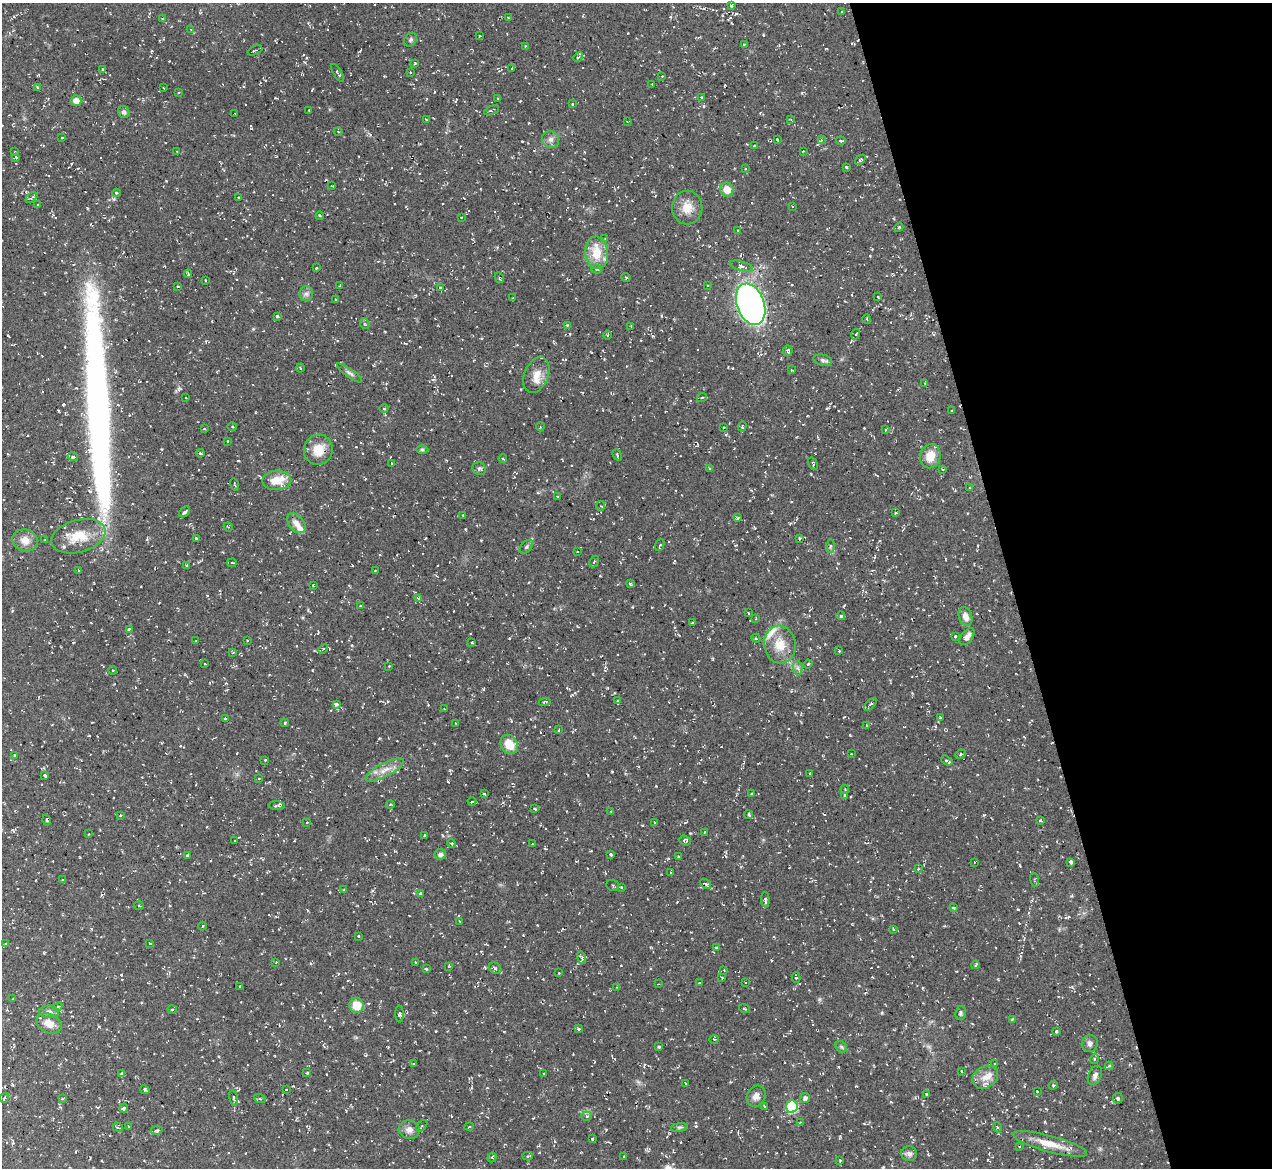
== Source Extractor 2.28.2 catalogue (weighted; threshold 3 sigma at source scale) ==
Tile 12 of 4 x 4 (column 4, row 3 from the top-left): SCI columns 3873-5142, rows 1320-2485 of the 5142 x 5088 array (HDU 1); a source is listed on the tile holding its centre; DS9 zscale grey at full resolution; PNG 1274 x 1170 px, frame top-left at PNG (2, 3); each listed source drawn as its Kron ellipse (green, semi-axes under 4 px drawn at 4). Shown black and unused: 21% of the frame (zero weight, under 2 of 3 exposures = <1% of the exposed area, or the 3 px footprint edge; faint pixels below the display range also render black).
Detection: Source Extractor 2.28.2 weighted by HDU 2 'WHT'; one run over the whole footprint, this tile lists its part. Background 0.0534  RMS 0.0089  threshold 0.0399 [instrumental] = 3 sigma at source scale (4.5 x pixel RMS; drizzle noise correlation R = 1.50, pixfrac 1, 0.05/0.05 arcsec/px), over >= 5 px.
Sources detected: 327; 15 cosmic-ray / hot-pixel residue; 1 long thin detection or spike segment (spike, bleed or trail) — neither listed nor drawn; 4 inside a brighter listed object's ellipse — not listed separately; the other 307 listed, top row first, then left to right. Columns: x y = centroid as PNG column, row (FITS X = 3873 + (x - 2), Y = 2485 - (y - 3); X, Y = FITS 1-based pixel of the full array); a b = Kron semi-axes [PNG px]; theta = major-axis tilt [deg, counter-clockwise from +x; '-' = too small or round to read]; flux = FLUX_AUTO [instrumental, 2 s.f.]
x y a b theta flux
731 6 4 3 - 1.4
842 11 3 3 - 0.79
508 17 3 2 - 0.53
163 18 4 2 - 0.89
191 29 4 2 - 0.64
480 36 3 3 - 1.4
411 40 7 6 - 1.8
744 44 3 2 - 1.1
526 46 3 3 - 0.78
255 50 8 3 24 1.1
578 57 5 4 - 1.4
415 63 3 2 - 0.81
512 68 3 3 - 0.79
103 69 3 3 - 1.6
410 72 3 2 - 0.79
338 73 10 3 -59 1.6
662 76 3 2 - 0.6
652 84 3 2 - 0.56
37 88 4 2 - 0.71
164 88 3 2 - 0.51
179 92 3 3 - 0.71
701 97 3 2 - 0.77
498 99 3 2 - 0.66
76 101 5 5 - 8
572 104 4 4 - 0.92
309 110 3 2 - 0.72
492 110 8 3 26 1.2
124 112 6 5 - 2.4
235 113 3 2 - 0.64
426 119 4 2 - 0.58
791 120 4 3 - 0.92
627 121 3 2 - 0.69
338 131 4 3 - 0.93
62 137 3 2 - 0.65
551 139 9 8 - 3.7
777 139 3 2 - 0.97
821 140 4 4 - 1.2
841 141 5 3 - 1.3
754 146 2 2 - 0.71
803 151 3 2 - 0.86
15 152 2 2 - 0.61
177 152 4 3 - 0.9
16 157 4 3 - 0.93
860 160 6 3 40 1.2
846 167 3 3 - 1.1
745 169 3 2 - 0.76
331 186 3 2 - 0.56
727 190 7 6 - 11
116 193 4 3 - 0.98
31 198 7 3 42 1.6
239 198 3 3 - 1.8
38 205 3 2 - 0.68
792 206 2 2 - 0.61
687 208 17 15 88 12
320 216 4 3 - 0.99
461 217 2 2 - 0.53
899 227 5 3 - 0.87
738 230 2 2 - 0.71
605 239 3 3 - 0.74
597 253 16 11 -85 19
741 266 12 4 -16 3.3
317 268 3 2 - 1.2
596 269 5 4 - 1.2
188 274 4 3 - 1.2
626 277 4 3 - 0.9
499 278 5 4 - 1
206 280 3 2 - 0.97
340 285 3 2 - 0.61
707 285 3 2 - 0.59
178 286 3 2 - 0.7
440 288 4 4 - 1.5
306 294 7 6 - 2.9
878 297 3 2 - 0.7
512 298 3 2 - 0.59
335 299 3 2 - 0.86
751 304 21 13 -70 360
277 316 4 3 - 1.5
867 319 4 3 - 0.76
365 324 5 3 - 0.98
567 325 4 4 - 0.96
631 326 3 2 - 0.64
856 334 5 3 - 0.98
607 335 5 3 - 0.8
788 351 5 4 - 1.4
823 360 9 5 -12 2.4
300 368 4 3 - 0.83
791 370 2 2 - 0.55
349 373 15 4 -35 2.7
536 375 18 12 68 11
925 383 3 2 - 0.68
702 397 5 3 - 0.74
186 398 2 2 - 0.52
384 409 4 3 - 0.81
952 411 3 2 - 0.7
742 426 5 3 - 1.1
232 427 5 3 - 0.97
540 427 4 3 - 0.79
724 427 2 2 - 0.69
204 429 3 3 - 0.82
885 430 4 2 - 0.6
228 441 3 2 - 0.61
318 450 15 14 - 17
422 450 6 4 -1 1.3
200 453 4 3 - 1.1
617 455 6 3 -69 0.82
930 456 12 10 77 14
73 457 5 3 - 1.1
503 459 4 2 - 0.65
392 463 3 2 - 0.9
813 464 6 3 -60 1
710 468 3 3 - 1.1
479 469 7 6 - 2
942 469 3 2 - 0.84
277 480 14 10 3 17
234 484 6 2 -75 0.97
970 488 4 3 - 0.79
557 497 3 2 - 0.62
600 506 5 3 - 1
184 512 6 3 41 2.5
895 513 3 3 - 1.1
463 515 2 2 - 0.46
738 517 4 2 - 0.65
296 523 11 7 -49 5.7
228 527 4 4 - 1.1
78 536 28 16 15 24
800 538 4 3 - 1.2
196 539 3 3 - 1.6
25 540 13 11 -17 8.4
45 540 3 2 - 0.72
660 545 6 3 70 1.2
830 546 6 4 89 1.6
526 547 8 5 48 1.8
578 552 3 2 - 0.78
594 562 6 4 65 1.3
232 563 5 3 - 0.96
186 565 4 3 - 0.93
79 570 3 2 - 0.87
375 571 3 2 - 0.59
630 583 4 3 - 1.2
313 585 3 3 - 0.94
418 598 4 3 - 0.96
360 606 3 3 - 1.4
748 613 3 2 - 0.85
841 616 4 4 - 1.5
965 617 9 6 -72 5.8
756 618 4 2 - 0.69
693 623 4 3 - 1.2
129 629 3 3 - 1.5
955 636 3 3 - 1.2
967 637 10 5 53 4.7
756 638 4 4 - 1.4
247 640 3 2 - 0.56
196 641 2 2 - 0.48
472 643 3 2 - 0.78
780 645 19 15 -83 16
323 649 5 3 - 1.3
839 651 3 2 - 0.87
233 652 4 3 - 0.59
204 664 3 2 - 0.97
808 664 4 4 - 1.1
389 666 3 2 - 0.63
798 668 7 4 -87 2.3
113 670 4 3 - 1.3
618 701 4 3 - 1.3
545 702 6 3 10 1.5
336 704 3 3 - 3
870 704 8 3 45 1.2
444 709 2 2 - 0.62
940 717 4 2 - 0.87
226 719 3 3 - 1.7
285 723 4 3 - 1.6
455 723 2 2 - 0.54
866 725 4 3 - 0.73
559 730 4 2 - 0.75
509 744 10 8 -57 16
851 754 3 2 - 0.69
960 754 5 4 - 1.4
15 755 4 2 - 0.76
265 760 3 2 - 0.74
947 760 6 3 -33 1.7
385 770 21 6 28 9
810 773 3 3 - 1.4
45 776 3 3 - 2
259 779 3 2 - 0.71
845 789 4 3 - 0.71
484 794 3 2 - 1.1
752 794 3 3 - 1.3
845 795 4 3 - 1.1
472 802 4 3 - 0.94
390 805 4 3 - 0.75
277 806 8 3 -5 1.4
535 809 4 2 - 0.79
611 811 3 2 - 0.84
121 815 3 3 - 1.3
749 815 4 4 - 1.4
47 820 5 3 - 1.2
1040 820 3 2 - 0.87
307 822 3 2 - 0.7
654 822 3 2 - 0.53
705 832 4 2 - 0.68
89 834 2 2 - 0.63
424 835 3 2 - 0.78
685 840 6 5 - 1.8
235 841 2 2 - 0.92
452 843 4 4 - 1.1
532 844 3 2 - 0.6
440 854 6 5 - 2.6
188 855 4 3 - 2.8
611 855 3 2 - 1.3
679 856 3 2 - 1.2
974 862 3 2 - 0.55
1071 862 4 3 - 2.1
918 869 3 2 - 0.58
671 873 4 2 - 0.59
63 880 4 3 - 0.99
1034 880 7 3 -76 1.2
706 884 6 3 -36 1.4
613 885 6 5 - 1.2
621 887 3 3 - 0.69
343 890 4 2 - 0.62
420 893 4 4 - 0.84
765 900 7 4 -86 2.3
139 905 5 3 - 0.93
953 908 4 3 - 1.1
460 921 3 2 - 0.93
203 926 4 3 - 0.68
893 929 4 3 - 0.77
358 936 3 2 - 1.1
150 943 4 2 - 0.7
5 944 4 3 - 1.1
716 947 3 2 - 0.93
582 958 6 4 -73 1.5
276 962 2 2 - 0.48
415 962 4 3 - 0.74
976 965 4 3 - 1.3
449 966 4 3 - 1.3
495 968 7 5 -39 2.5
426 969 4 3 - 1.1
724 970 2 2 - 0.54
559 973 3 2 - 0.58
796 977 5 3 - 1.4
722 978 3 2 - 0.65
699 983 2 2 - 0.55
745 983 3 2 - 0.69
658 984 4 3 - 0.7
240 986 3 3 - 0.9
617 987 4 2 - 0.68
12 999 3 2 - 0.55
356 1005 7 7 - 16
58 1007 5 4 - 1.2
172 1009 4 3 - 0.81
745 1009 6 2 -19 0.83
49 1012 10 6 0 3.1
961 1013 7 5 81 1.6
399 1014 8 3 -89 1.3
1012 1019 4 4 - 0.72
49 1023 13 9 -25 9.3
579 1029 3 3 - 2.3
1056 1031 4 4 - 1.4
714 1039 5 3 - 0.69
1090 1043 8 8 - 3.3
659 1047 3 3 - 1.4
841 1047 6 5 - 1.4
1094 1059 5 3 - 1.1
414 1064 3 3 - 0.82
995 1064 3 3 - 0.77
1109 1066 4 4 - 1.2
961 1071 4 3 - 0.88
307 1073 3 3 - 2.1
544 1073 3 2 - 0.6
122 1074 4 4 - 2.2
1095 1075 10 6 65 3.7
985 1077 13 10 34 8.5
686 1083 3 3 - 0.87
1053 1085 5 4 - 1.1
286 1089 4 3 - 1.1
145 1090 5 3 - 1.5
1037 1092 4 3 - 0.66
927 1094 3 3 - 1.3
756 1096 11 9 62 5.3
4 1098 5 3 - 1.1
234 1098 8 3 -78 1.5
805 1098 5 5 - 3
1118 1098 5 5 - 1.5
62 1099 4 4 - 0.98
260 1099 6 3 -19 1.1
764 1106 3 2 - 0.64
792 1107 6 6 - 71
124 1108 4 3 - 3.9
587 1116 5 4 - 1.4
800 1122 4 3 - 1
128 1126 3 2 - 0.68
422 1126 6 3 47 1.1
118 1127 5 4 - 1.7
469 1127 5 3 - 0.95
679 1127 8 4 8 1.6
997 1127 5 3 - 0.86
157 1130 6 4 9 1.5
409 1130 10 9 - 5.1
592 1139 3 3 - 1.5
1050 1144 38 8 -15 16
1019 1146 3 2 - 0.61
909 1154 8 7 - 3.1
528 1156 5 3 - 1
624 1156 2 2 - 0.7
492 1157 5 4 - 1.5
840 1160 3 2 - 0.64
Unlisted compact peaks at least as high as the median listed source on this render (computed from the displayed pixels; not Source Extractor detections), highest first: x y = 882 1013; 1018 909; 850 735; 696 1126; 121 975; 819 999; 811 474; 984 815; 870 256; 656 786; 612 772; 827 408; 690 833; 802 93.